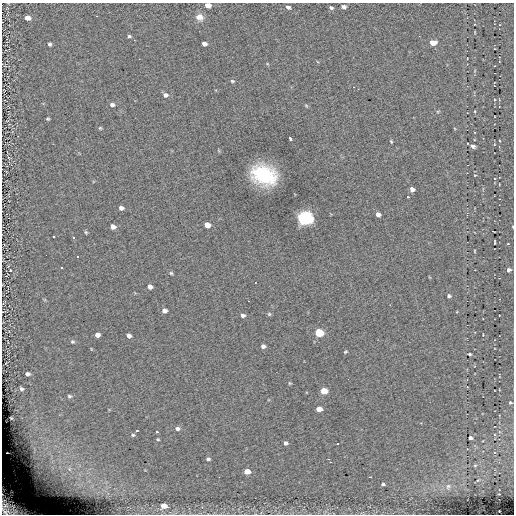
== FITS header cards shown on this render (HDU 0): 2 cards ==
NAXIS1  =                  512
NAXIS2  =                  512

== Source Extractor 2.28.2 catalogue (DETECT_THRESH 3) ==
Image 512 x 512 px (HDU 0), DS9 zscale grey, 1 PNG px = 1 image px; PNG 516 x 516 px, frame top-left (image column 1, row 512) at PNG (2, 3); no overlay
Background -0.0129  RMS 5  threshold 14.9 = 3 sigma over >= 5 px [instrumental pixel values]
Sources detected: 84; all 84 listed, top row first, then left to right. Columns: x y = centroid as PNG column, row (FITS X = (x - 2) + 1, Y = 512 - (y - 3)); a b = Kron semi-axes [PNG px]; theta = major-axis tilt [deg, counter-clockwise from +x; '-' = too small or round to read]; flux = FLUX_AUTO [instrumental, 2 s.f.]
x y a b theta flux
208 5 5 4 - 3900
288 7 5 3 - 1300
343 7 4 4 - 1500
331 8 4 4 - 690
199 17 9 8 - 2600
27 18 5 4 - 2200
129 36 5 4 - 550
433 43 5 4 - 5200
49 44 4 4 - 620
204 44 5 4 - 1400
232 81 6 4 -16 500
353 87 3 2 - 170
165 95 6 6 - 1200
112 105 7 5 -13 990
306 105 6 3 -21 380
438 111 5 3 - 320
475 111 4 3 - 250
48 119 3 3 - 410
100 128 4 4 - 390
290 139 4 3 - 2500
391 141 4 3 - 360
500 141 3 2 - 230
473 146 5 3 - 920
264 175 18 13 -22 31000
475 175 3 2 - 210
499 184 3 2 - 180
412 189 5 4 - 1500
407 197 3 3 - 1300
121 208 5 4 - 1100
378 214 5 4 - 1500
304 218 7 6 - 110000
207 225 5 5 - 2500
113 227 5 5 - 1600
493 231 4 2 - 330
86 232 5 4 - 420
53 237 3 3 - 13000
73 238 3 3 - 13000
495 242 5 2 - 240
508 244 3 2 - 330
474 251 4 2 - 260
46 255 2 2 - 13000
78 257 3 3 - 13000
62 268 3 3 - 13000
10 270 4 3 - 660
509 270 4 4 - 850
171 273 5 4 - 430
150 287 5 4 - 1200
449 296 4 4 - 690
164 311 5 4 - 1300
269 314 5 5 - 420
243 315 5 4 - 730
319 333 5 5 - 18000
97 335 5 4 - 1300
129 336 4 4 - 1100
72 342 5 5 - 550
263 346 4 4 - 960
346 352 4 3 - 350
469 354 3 2 - 420
27 374 4 4 - 790
290 383 4 4 - 300
21 389 4 3 - 560
324 391 5 5 - 6000
69 396 6 4 -15 550
510 403 3 3 - 380
319 409 5 4 - 4000
11 418 3 2 - 250
177 429 6 5 - 970
137 431 3 2 - 230
157 432 3 2 - 540
133 435 5 4 - 490
470 438 4 3 - 960
158 439 4 3 - 340
286 443 4 4 - 950
34 450 12 4 86 1300
208 459 4 4 - 630
328 459 3 2 - 350
330 462 3 2 - 400
475 465 5 3 - 270
69 469 8 6 -47 1300
247 472 5 4 - 3800
383 484 4 4 - 620
448 486 8 6 74 910
163 506 5 4 - 2900
9 508 23 14 -33 9200
At the frame edge (FLAGS 8, measured only in part): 2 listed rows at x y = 208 5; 9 508